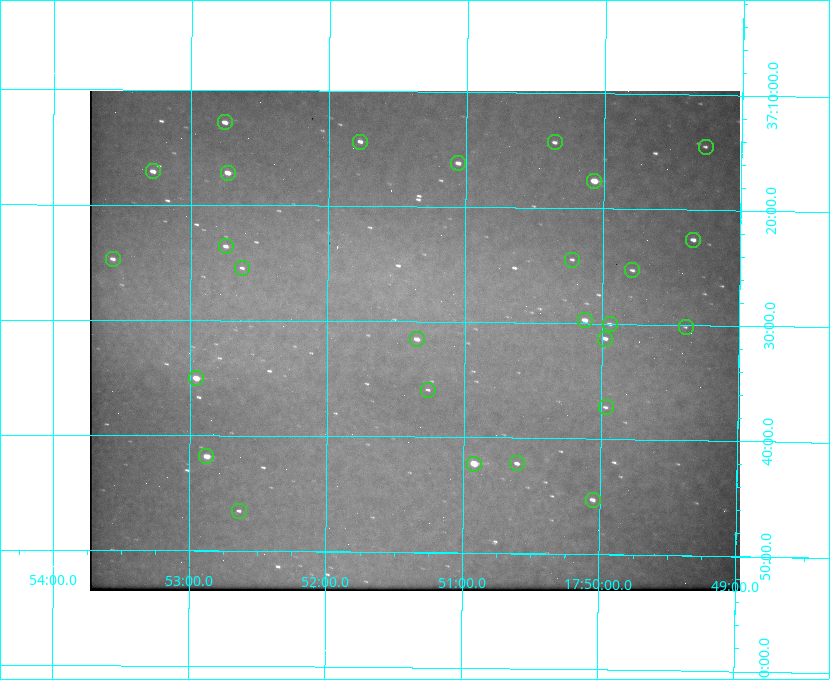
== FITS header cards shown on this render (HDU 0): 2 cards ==
NAXIS1  =                  650 / Width of table row in bytes
NAXIS2  =                  500 / Number of rows in table

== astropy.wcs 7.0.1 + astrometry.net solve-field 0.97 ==
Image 650 x 500 px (HDU 0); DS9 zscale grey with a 90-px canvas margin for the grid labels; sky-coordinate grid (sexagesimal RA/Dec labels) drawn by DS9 from the SOLVED WCS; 27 Tycho-2 reference stars matched to detected sources circled (green)
Header WCS: none
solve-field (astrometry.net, Tycho-2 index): SOLVED blind (the file carries no WCS)
Solved WCS: RA---TAN-SIP/DEC--TAN-SIP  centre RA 17:51:22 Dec +37:32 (267.84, +37.53 deg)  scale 5.21 arcsec/px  FOV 56.4' x 43.4'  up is +179 deg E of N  parity flipped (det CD > 0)
(file carries no celestial WCS; the grid is the blind solution)
Tycho-2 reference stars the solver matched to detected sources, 27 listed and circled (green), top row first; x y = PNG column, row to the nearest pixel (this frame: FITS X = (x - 90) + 1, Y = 500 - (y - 92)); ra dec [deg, ICRS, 3 dp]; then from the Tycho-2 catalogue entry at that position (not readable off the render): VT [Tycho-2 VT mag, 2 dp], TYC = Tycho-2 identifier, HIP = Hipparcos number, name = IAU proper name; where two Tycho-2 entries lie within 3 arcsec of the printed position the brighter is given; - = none
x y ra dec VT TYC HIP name
225 123 268.189 +37.213 9.71 2620-542-1 - -
360 143 267.943 +37.240 10.39 2620-505-1 - -
555 143 267.589 +37.238 11.09 2619-212-1 - -
706 148 267.316 +37.242 12.03 2619-611-1 - -
458 164 267.764 +37.270 10.17 2620-784-1 - -
153 172 268.319 +37.285 9.88 2620-536-1 - -
228 174 268.183 +37.286 8.98 2620-786-1 87506 -
594 182 267.517 +37.293 8.96 2619-379-1 - -
693 241 267.335 +37.377 10.60 2619-634-1 - -
226 247 268.186 +37.393 10.44 2620-175-1 - -
113 260 268.392 +37.412 10.60 2620-800-1 - -
572 261 267.555 +37.408 11.50 2619-358-1 - -
242 269 268.156 +37.424 11.25 2620-712-1 - -
632 271 267.445 +37.422 11.17 2619-451-1 - -
585 321 267.531 +37.495 10.07 2619-274-1 - -
610 325 267.485 +37.500 11.33 2619-40-1 - -
686 328 267.347 +37.503 12.15 3088-638-1 - -
417 340 267.836 +37.525 9.96 3089-889-1 - -
605 340 267.494 +37.522 10.35 3088-270-1 - -
196 379 268.239 +37.584 8.64 3089-755-1 - -
428 391 267.815 +37.598 11.54 3089-1081-1 - -
606 408 267.491 +37.621 11.40 3088-1284-1 - -
206 457 268.219 +37.697 8.93 3089-671-1 - -
517 464 267.652 +37.703 11.04 3089-693-1 - -
474 465 267.730 +37.705 8.13 3089-1203-1 87349 -
593 501 267.512 +37.755 10.10 3089-2332-1 - -
239 512 268.159 +37.775 11.22 3089-2245-1 - -